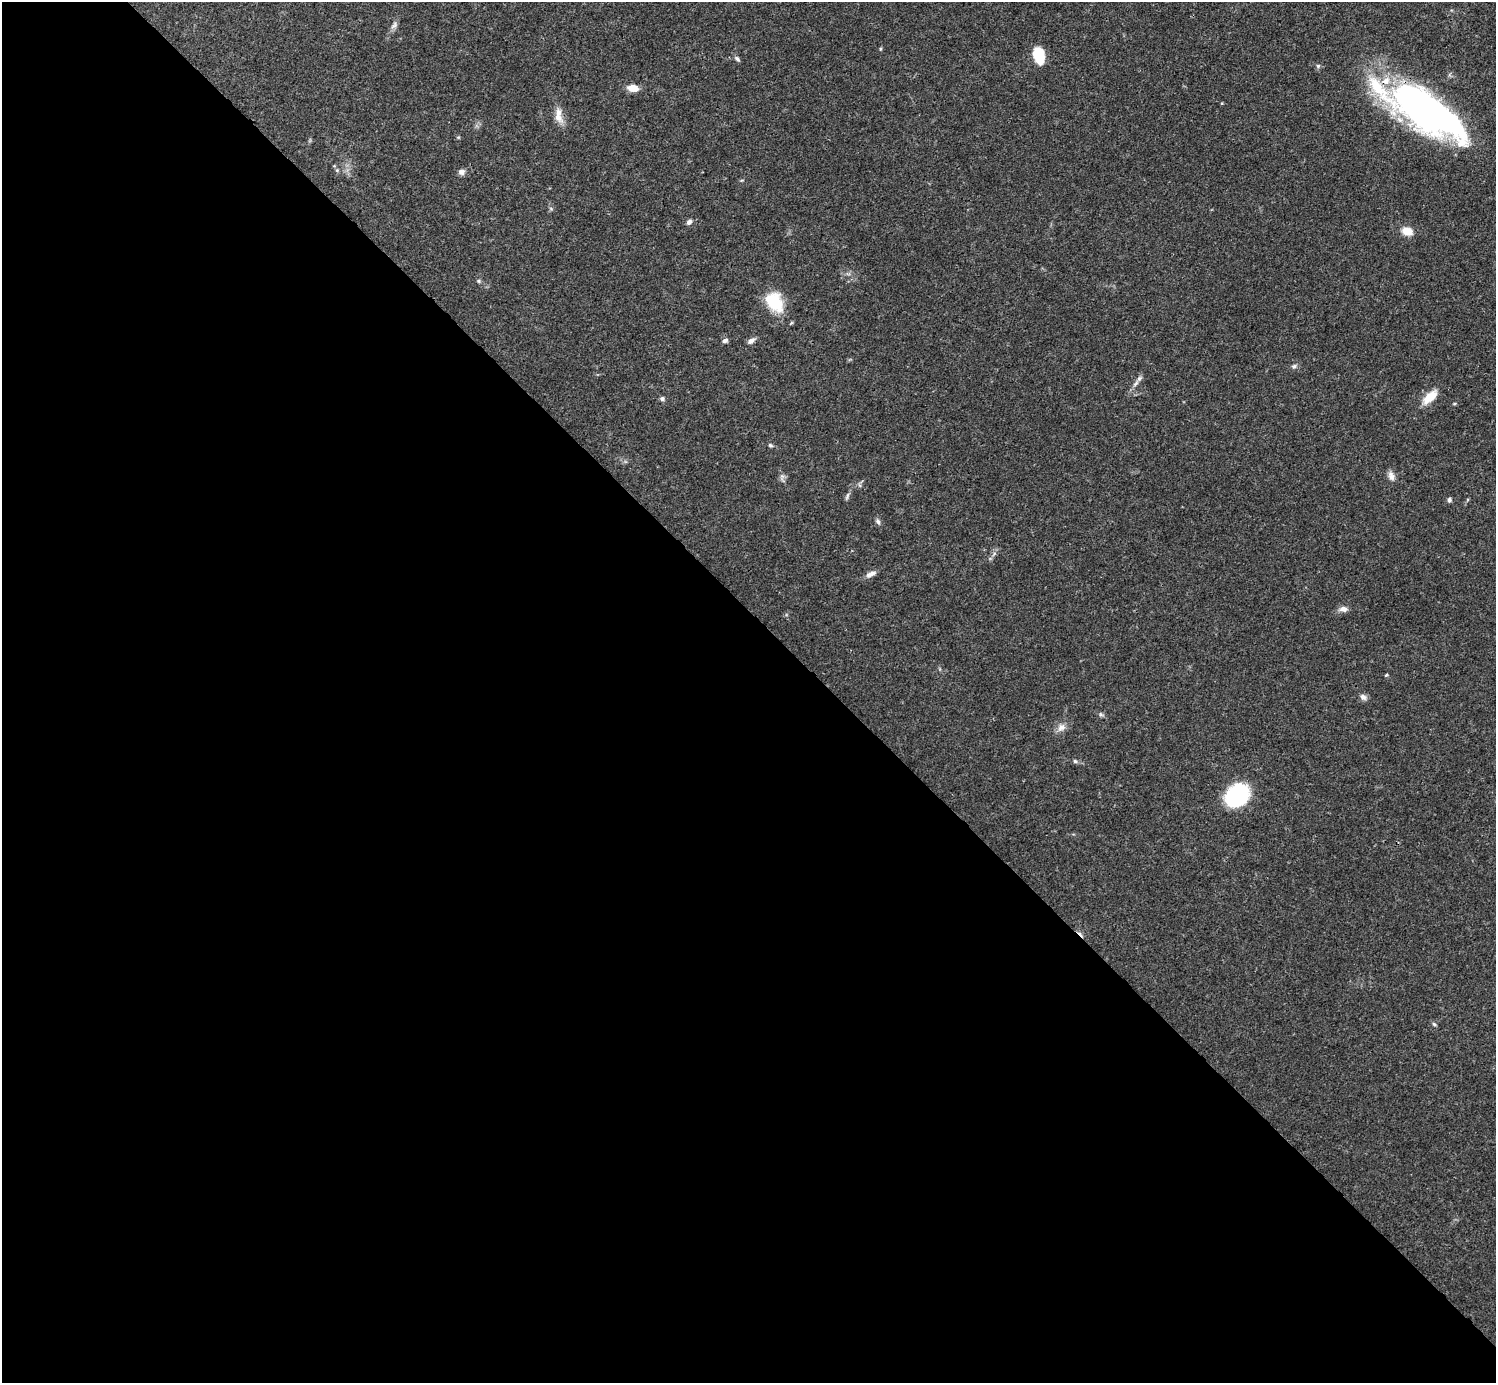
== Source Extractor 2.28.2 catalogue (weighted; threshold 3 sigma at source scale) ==
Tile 9 of 4 x 4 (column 1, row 3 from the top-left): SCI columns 1-1494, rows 1539-2919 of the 5982 x 5981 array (HDU 1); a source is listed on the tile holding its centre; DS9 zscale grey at full resolution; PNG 1498 x 1385 px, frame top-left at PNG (2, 2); no overlay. Shown black and unused: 55% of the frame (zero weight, under 3 of 4 exposures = <1% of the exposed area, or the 3 px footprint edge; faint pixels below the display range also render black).
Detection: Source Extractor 2.28.2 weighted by HDU 2 'WHT'; one run over the whole footprint, this tile lists its part. Background 0.0412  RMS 0.0027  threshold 0.012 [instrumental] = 3 sigma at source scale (4.5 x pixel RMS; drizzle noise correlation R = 1.50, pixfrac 1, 0.05/0.05 arcsec/px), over >= 5 px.
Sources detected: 45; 2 inside a brighter object's white glare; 1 cosmic-ray / hot-pixel residue — not listed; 3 inside a brighter listed object's ellipse — not listed separately; the other 39 listed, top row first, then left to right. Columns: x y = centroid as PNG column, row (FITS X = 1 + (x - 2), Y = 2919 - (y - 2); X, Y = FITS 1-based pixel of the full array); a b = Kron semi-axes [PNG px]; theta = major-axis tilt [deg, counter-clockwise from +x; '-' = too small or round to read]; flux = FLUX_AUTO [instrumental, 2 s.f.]
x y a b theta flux
394 25 12 7 56 1.1
881 49 6 3 82 0.3
1039 55 15 10 -77 9.5
737 59 8 5 -44 0.66
633 88 11 7 -7 3.6
1381 91 170 30 -38 39
1424 109 70 22 -48 67
558 117 17 10 -51 2.6
458 137 6 3 -18 0.29
337 170 6 5 - 0.43
462 172 8 7 - 1.1
551 209 6 4 -20 0.38
689 222 7 5 44 1.1
1407 231 13 9 -20 3.3
479 281 6 5 - 0.45
774 302 25 17 -55 10
725 341 7 5 18 0.77
751 341 11 6 33 1.1
1294 366 7 6 - 0.67
1139 378 14 5 42 1.1
1430 397 22 10 43 4.6
662 399 6 6 - 0.64
770 445 7 5 -39 0.53
1391 476 13 8 -74 1.5
782 478 14 6 -77 1
859 485 7 4 -70 0.44
847 496 12 4 71 0.69
1449 500 6 5 - 0.61
878 521 9 5 -58 0.75
994 554 8 3 46 0.61
871 574 15 6 23 1.4
1343 609 11 7 2 1.5
1386 675 5 3 - 0.27
1363 697 9 7 -26 1.2
1101 714 8 5 -33 0.58
1061 727 13 10 44 2
1075 761 7 5 -16 0.57
1237 795 17 13 39 35
1434 1024 6 5 - 0.45
Overlapping masked pixels (flux is a lower limit): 1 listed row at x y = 1381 91